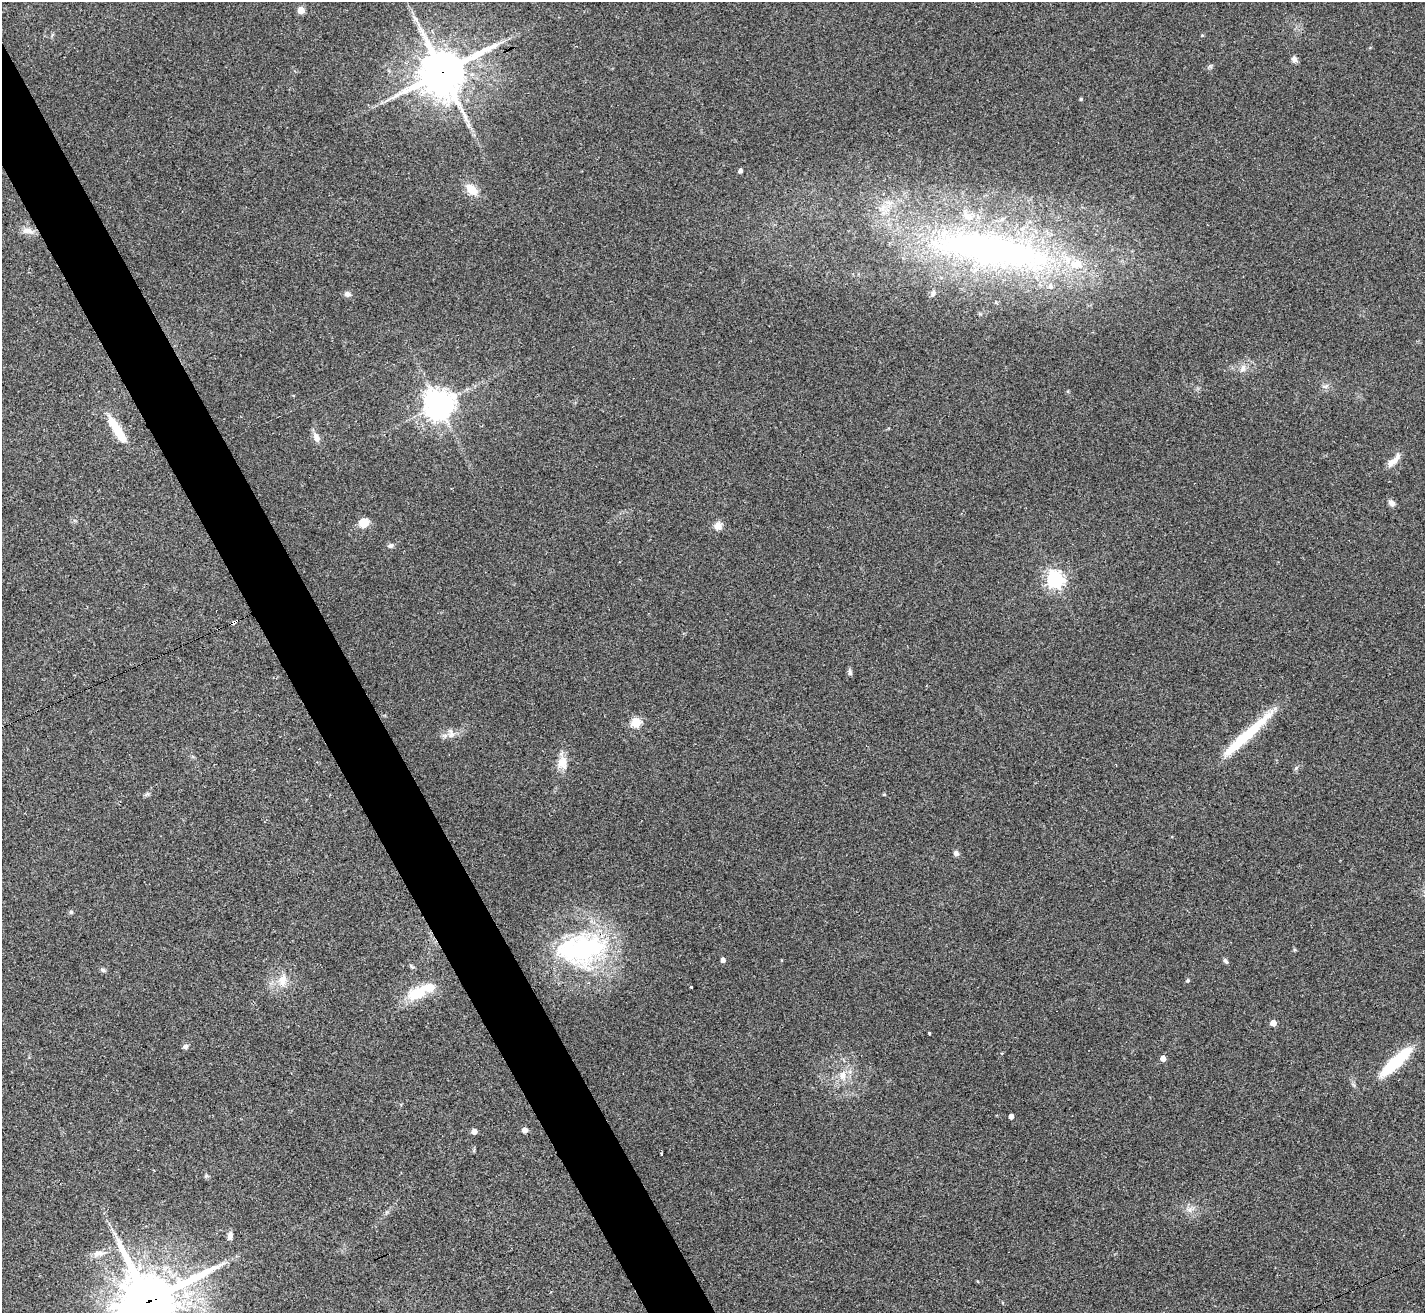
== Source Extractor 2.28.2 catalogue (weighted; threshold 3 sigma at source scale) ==
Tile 11 of 4 x 4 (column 3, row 3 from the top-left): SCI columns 2851-4273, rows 1598-2908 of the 5696 x 5686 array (HDU 1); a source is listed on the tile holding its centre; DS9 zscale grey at full resolution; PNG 1427 x 1315 px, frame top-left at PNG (2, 2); no overlay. Shown black and unused: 4% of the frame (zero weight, under 2 of 3 exposures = <1% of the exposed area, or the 3 px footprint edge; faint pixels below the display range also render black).
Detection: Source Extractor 2.28.2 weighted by HDU 2 'WHT'; one run over the whole footprint, this tile lists its part. Background 0.0791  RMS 0.0075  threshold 0.0339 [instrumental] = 3 sigma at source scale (4.5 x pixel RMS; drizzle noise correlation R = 1.50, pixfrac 1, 0.05/0.05 arcsec/px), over >= 5 px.
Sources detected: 69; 2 inside a brighter object's white glare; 1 long thin detection or spike segment (spike, bleed or trail) — not listed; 6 inside a brighter listed object's ellipse — not listed separately; the other 60 listed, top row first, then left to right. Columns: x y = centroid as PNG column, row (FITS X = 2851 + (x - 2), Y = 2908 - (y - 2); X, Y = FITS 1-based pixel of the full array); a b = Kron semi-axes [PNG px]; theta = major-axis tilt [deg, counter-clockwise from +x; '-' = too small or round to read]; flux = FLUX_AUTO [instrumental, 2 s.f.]
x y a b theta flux
301 10 5 5 - 15
415 18 9 4 -48 2.4
1202 35 5 3 - 0.69
1294 59 8 6 -76 2.9
405 63 6 5 - 1.6
442 72 16 14 29 2900
1081 99 4 3 - 1
740 171 4 4 - 3
471 190 14 9 -42 12
28 231 17 8 -7 5.5
992 250 167 38 -10 350
933 293 7 4 82 1.5
347 294 8 7 - 3
1243 368 11 7 82 3.8
1325 386 10 4 0 1.9
438 404 9 9 - 980
117 430 39 10 -59 19
316 437 13 8 -68 4.9
1393 461 22 7 45 6.5
1392 503 9 7 -47 3.2
363 523 10 9 - 11
718 526 9 8 - 5.9
390 546 8 6 31 1.9
1055 579 6 6 - 290
235 622 7 3 32 11
850 672 9 5 -80 1.8
636 722 5 5 - 47
451 733 15 7 -75 3.9
562 762 17 13 84 9.3
1296 768 7 4 71 1.2
147 794 7 5 32 1.4
884 794 4 4 - 0.81
956 853 6 6 - 2.6
71 912 5 4 - 1.4
581 949 58 36 8 130
1295 950 5 4 - 0.96
723 960 4 4 - 3.4
1226 961 8 5 -51 1.7
412 967 6 5 - 1.2
103 970 7 5 -29 1.5
283 980 17 11 79 9.4
1188 980 4 4 - 1.3
691 987 3 3 - 1.4
418 993 31 17 18 21
1273 1023 4 4 - 8.8
929 1033 3 3 - 2.7
185 1046 8 6 1 2
1002 1053 5 3 - 0.61
1163 1058 4 4 - 5.7
1396 1062 43 10 43 39
843 1076 12 10 -88 7.6
1011 1116 4 4 - 4.4
525 1130 5 4 - 5
474 1131 4 4 - 5.9
662 1153 3 3 - 2.7
206 1176 7 4 45 1
1190 1210 7 4 -72 2.2
230 1236 9 6 82 3.6
98 1253 14 8 2 5.2
149 1301 24 22 30 4100
Overlapping masked pixels (flux is a lower limit): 4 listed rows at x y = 442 72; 235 622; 581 949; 149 1301
Isophote crosses this tile's border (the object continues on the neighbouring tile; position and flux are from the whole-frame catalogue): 1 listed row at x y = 149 1301